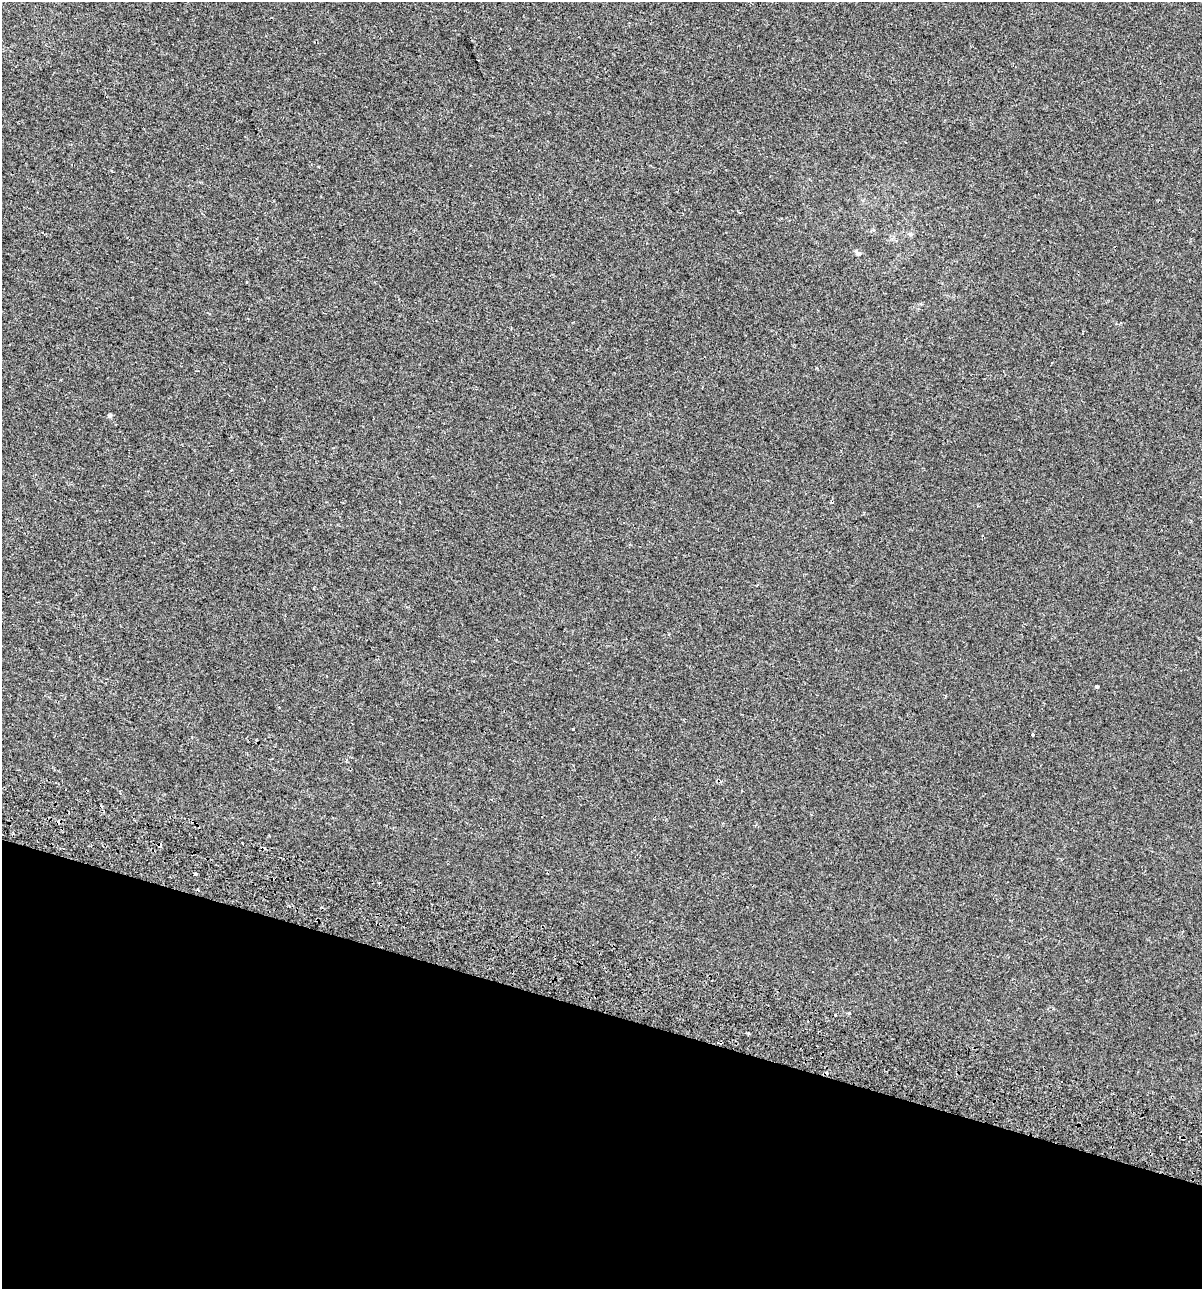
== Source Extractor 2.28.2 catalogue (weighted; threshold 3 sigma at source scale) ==
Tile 15 of 4 x 4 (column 3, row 4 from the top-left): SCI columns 2791-3990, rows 89-1375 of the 5520 x 5333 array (HDU 1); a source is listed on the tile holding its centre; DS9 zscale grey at full resolution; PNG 1204 x 1291 px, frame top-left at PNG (2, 2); no overlay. Shown black and unused: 22% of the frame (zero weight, under 2 of 3 exposures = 7% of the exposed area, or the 3 px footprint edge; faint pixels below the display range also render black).
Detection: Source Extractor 2.28.2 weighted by HDU 2 'WHT'; one run over the whole footprint, this tile lists its part. Background -6.32e-04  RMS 0.0045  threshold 0.0204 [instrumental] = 3 sigma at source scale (4.5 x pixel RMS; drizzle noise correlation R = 1.50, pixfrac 1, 0.0396/0.0396 arcsec/px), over >= 5 px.
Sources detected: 13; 5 cosmic-ray / hot-pixel residue — not listed; the other 8 listed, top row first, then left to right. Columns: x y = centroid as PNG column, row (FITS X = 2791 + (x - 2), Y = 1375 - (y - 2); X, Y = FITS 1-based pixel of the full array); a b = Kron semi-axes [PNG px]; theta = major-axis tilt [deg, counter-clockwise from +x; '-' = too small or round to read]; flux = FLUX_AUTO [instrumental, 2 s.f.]
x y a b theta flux
910 234 6 5 - 0.68
859 254 7 4 0 0.66
110 415 4 3 - 1.3
1096 686 3 3 - 1.2
1032 735 3 3 - 1.7
196 874 3 3 - 0.83
836 1015 3 3 - 1.3
748 1033 3 2 - 0.65